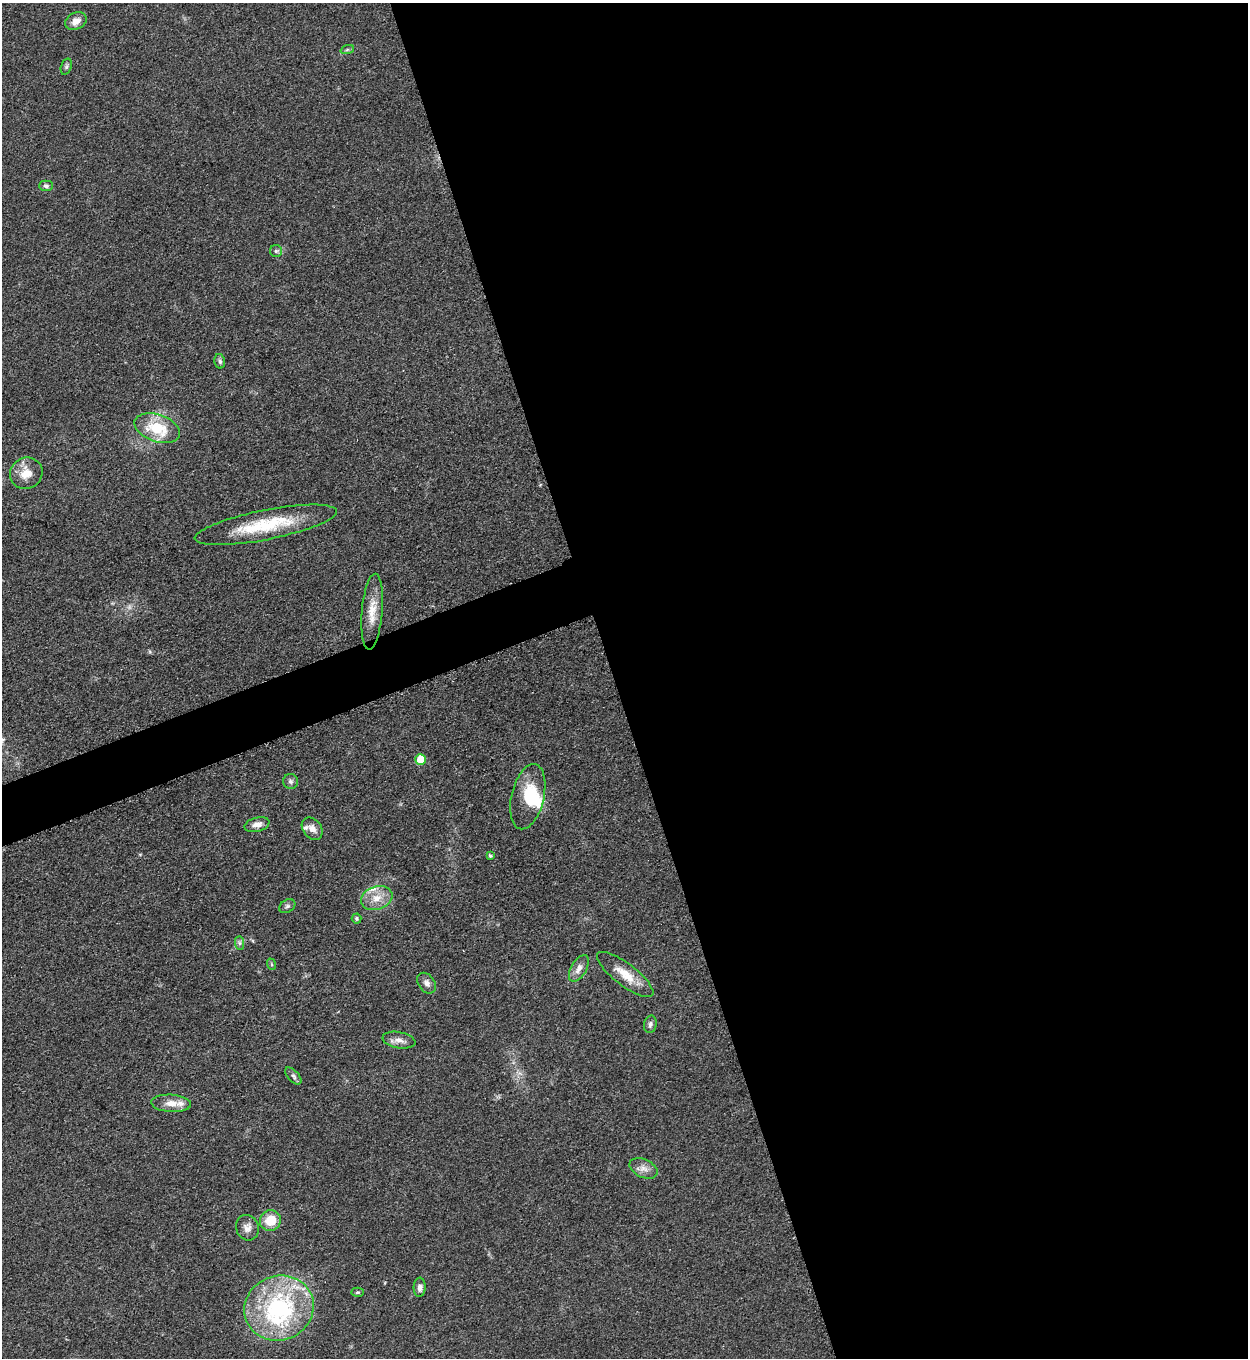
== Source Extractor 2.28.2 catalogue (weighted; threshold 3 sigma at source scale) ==
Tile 8 of 4 x 4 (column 4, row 2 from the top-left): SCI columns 4026-5271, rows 2722-4077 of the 5428 x 5440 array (HDU 1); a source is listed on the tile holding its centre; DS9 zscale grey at full resolution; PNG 1250 x 1360 px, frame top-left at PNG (2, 3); each listed source drawn as its Kron ellipse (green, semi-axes under 4 px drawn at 4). Shown black and unused: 53% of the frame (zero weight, under 3 of 5 exposures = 1% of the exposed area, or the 3 px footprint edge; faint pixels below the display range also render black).
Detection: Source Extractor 2.28.2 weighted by HDU 2 'WHT'; one run over the whole footprint, this tile lists its part. Background 0.0613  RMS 0.0059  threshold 0.0265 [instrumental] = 3 sigma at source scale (4.5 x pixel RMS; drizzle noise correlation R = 1.50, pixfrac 1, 0.05/0.05 arcsec/px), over >= 5 px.
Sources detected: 39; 1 inside a brighter object's white glare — neither listed nor drawn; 4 inside a brighter listed object's ellipse — not listed separately; the other 34 listed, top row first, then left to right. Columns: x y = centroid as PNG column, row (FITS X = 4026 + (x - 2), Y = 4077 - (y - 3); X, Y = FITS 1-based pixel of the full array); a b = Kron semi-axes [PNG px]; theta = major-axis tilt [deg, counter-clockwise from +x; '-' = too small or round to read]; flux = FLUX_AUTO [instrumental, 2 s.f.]
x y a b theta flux
76 21 11 8 26 4.8
347 50 7 4 19 1.1
66 67 8 5 71 1.3
46 186 7 5 0 1.6
276 251 6 6 - 1.2
220 361 7 5 -79 1.4
157 428 23 13 -19 22
26 473 16 15 - 9.3
266 525 72 15 11 36
372 612 38 10 85 11
420 759 5 5 - 17
290 781 7 7 - 1.7
528 797 33 16 77 20
257 825 13 7 13 4.1
312 829 12 9 -52 4.1
490 856 3 3 - 1.1
377 898 16 11 19 8.5
287 906 9 6 34 1.5
356 919 5 5 - 0.96
239 943 7 4 -90 1.3
271 964 6 3 -71 0.77
579 968 15 7 59 4.1
625 974 34 11 -37 12
427 983 11 8 -55 2.9
650 1024 9 6 78 1.9
399 1040 16 8 -10 4.2
293 1076 10 5 -47 1.7
171 1103 20 8 -3 6.3
643 1168 15 9 -26 4.4
270 1220 10 10 - 13
247 1228 13 11 -68 4
420 1287 9 6 87 2.6
358 1292 6 4 2 0.84
279 1308 35 32 23 82